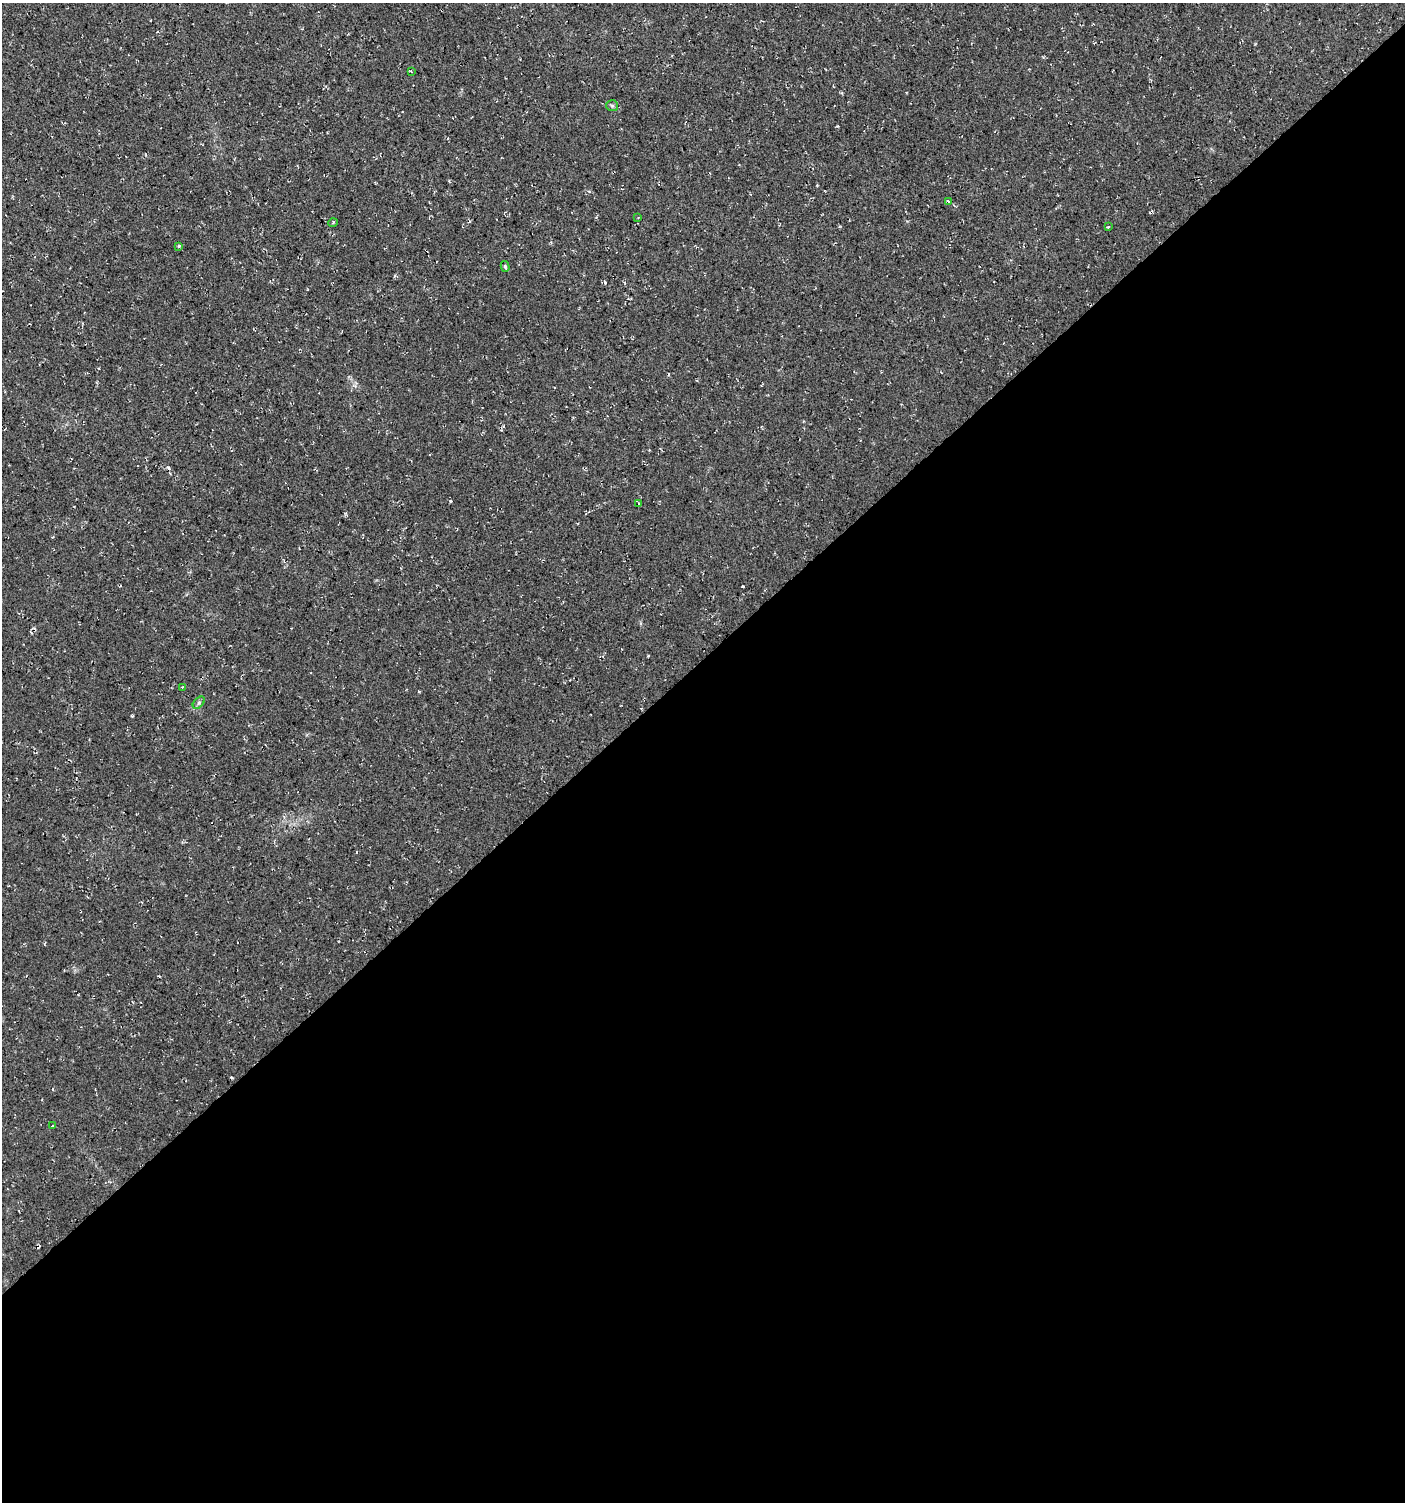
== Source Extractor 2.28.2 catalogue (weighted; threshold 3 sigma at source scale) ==
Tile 15 of 4 x 4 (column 3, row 4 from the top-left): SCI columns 2950-4352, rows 5-1504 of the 5964 x 6007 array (HDU 1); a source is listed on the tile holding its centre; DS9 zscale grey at full resolution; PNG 1407 x 1504 px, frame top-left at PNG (2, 3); each listed source drawn as its Kron ellipse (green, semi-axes under 4 px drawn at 4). Shown black and unused: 56% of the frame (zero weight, under 3 of 4 exposures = <1% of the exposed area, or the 3 px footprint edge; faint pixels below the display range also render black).
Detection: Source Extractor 2.28.2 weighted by HDU 2 'WHT'; one run over the whole footprint, this tile lists its part. Background 0.00915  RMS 0.0049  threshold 0.022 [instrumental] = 3 sigma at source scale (4.5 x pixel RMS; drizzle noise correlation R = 1.50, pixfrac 1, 0.0396/0.0396 arcsec/px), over >= 5 px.
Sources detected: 13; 1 cosmic-ray / hot-pixel residue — neither listed nor drawn; the other 12 listed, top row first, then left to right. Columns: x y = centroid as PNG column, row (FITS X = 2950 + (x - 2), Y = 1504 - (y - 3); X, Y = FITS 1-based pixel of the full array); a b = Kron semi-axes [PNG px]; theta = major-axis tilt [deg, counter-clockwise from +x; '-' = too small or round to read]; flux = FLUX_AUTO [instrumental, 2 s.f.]
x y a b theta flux
411 71 3 2 - 0.49
612 106 6 5 - 0.78
948 201 4 2 - 0.58
638 217 3 2 - 0.33
333 223 4 3 - 0.43
1108 227 3 2 - 0.43
179 246 3 3 - 0.56
505 266 5 4 - 0.66
639 503 4 3 - 0.76
182 688 3 3 - 0.99
199 703 7 4 45 0.99
52 1126 3 2 - 0.54
Unlisted compact peaks at least as high as the median listed source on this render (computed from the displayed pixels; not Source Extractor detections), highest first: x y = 450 501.